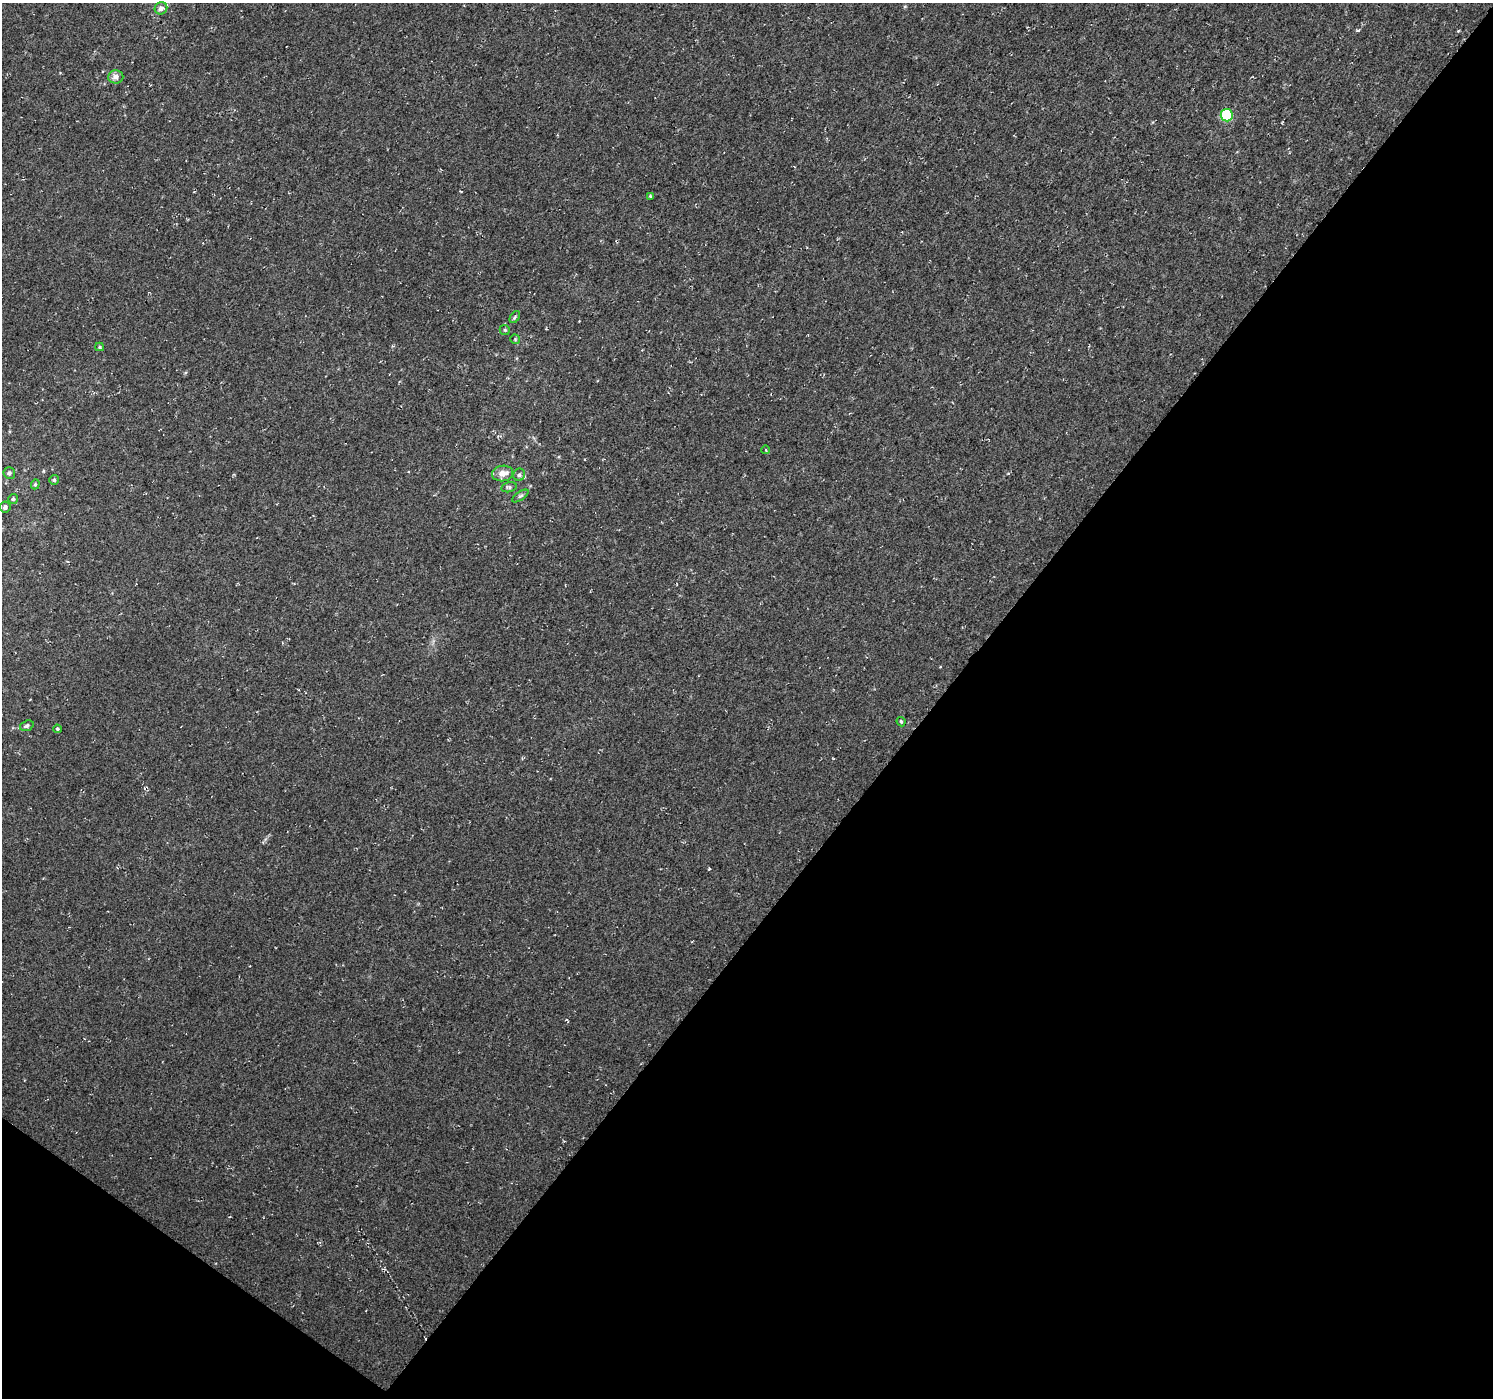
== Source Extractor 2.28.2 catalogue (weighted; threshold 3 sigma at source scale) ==
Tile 15 of 4 x 4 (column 3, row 4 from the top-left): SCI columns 2986-4476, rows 180-1575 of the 5971 x 6010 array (HDU 1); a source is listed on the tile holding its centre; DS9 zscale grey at full resolution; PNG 1495 x 1400 px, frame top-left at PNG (2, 3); each listed source drawn as its Kron ellipse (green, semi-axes under 4 px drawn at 4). Shown black and unused: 40% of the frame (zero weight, under 2 of 3 exposures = <1% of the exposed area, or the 3 px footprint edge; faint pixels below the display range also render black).
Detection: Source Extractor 2.28.2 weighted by HDU 2 'WHT'; one run over the whole footprint, this tile lists its part. Background 0.021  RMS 0.0065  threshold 0.0291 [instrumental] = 3 sigma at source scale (4.5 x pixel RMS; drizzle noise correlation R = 1.50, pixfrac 1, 0.0396/0.0396 arcsec/px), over >= 5 px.
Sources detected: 23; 1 cosmic-ray / hot-pixel residue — neither listed nor drawn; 1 inside a brighter listed object's ellipse — not listed separately; the other 21 listed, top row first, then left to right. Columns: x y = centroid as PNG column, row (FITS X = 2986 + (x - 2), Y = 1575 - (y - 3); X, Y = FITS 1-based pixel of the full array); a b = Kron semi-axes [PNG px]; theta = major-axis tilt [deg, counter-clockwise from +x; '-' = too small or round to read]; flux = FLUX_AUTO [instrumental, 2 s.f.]
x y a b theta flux
161 8 6 6 - 2.5
116 77 7 6 - 3.3
1227 115 6 6 - 39
650 196 4 3 - 0.7
515 317 7 3 55 1.1
505 330 5 5 - 0.91
515 339 5 4 - 0.74
100 347 4 4 - 0.82
766 450 4 3 - 0.47
9 473 6 6 - 1.7
503 473 10 8 8 5.8
519 475 6 5 - 1.7
54 480 5 5 - 1.2
35 484 5 4 - 0.8
509 487 8 5 12 1.2
520 496 9 3 34 1.2
13 499 5 4 - 1.1
5 507 5 5 - 2.1
901 722 5 3 - 0.83
27 726 7 5 19 1.6
57 729 4 4 - 0.92